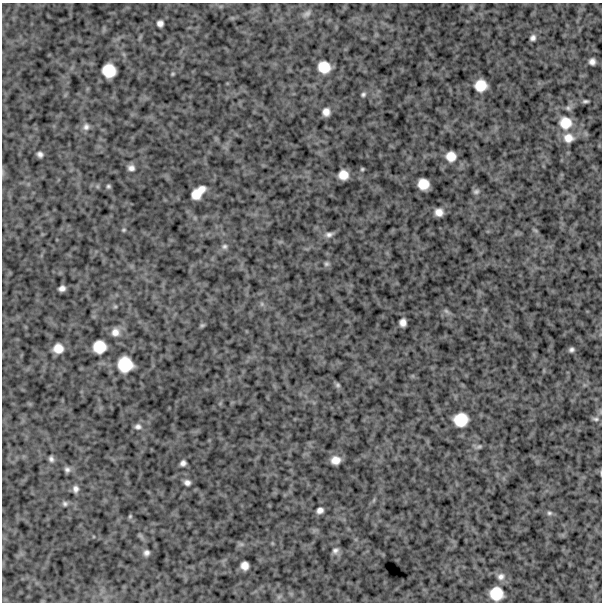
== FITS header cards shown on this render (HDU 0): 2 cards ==
NAXIS1  =                  600
NAXIS2  =                  600

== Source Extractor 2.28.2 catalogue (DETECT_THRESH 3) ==
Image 600 x 600 px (HDU 0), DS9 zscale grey, 1 PNG px = 1 image px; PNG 604 x 604 px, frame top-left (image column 1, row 600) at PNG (2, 3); no overlay
Background 899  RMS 240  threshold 706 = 3 sigma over >= 5 px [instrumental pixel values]
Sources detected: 64; all 64 listed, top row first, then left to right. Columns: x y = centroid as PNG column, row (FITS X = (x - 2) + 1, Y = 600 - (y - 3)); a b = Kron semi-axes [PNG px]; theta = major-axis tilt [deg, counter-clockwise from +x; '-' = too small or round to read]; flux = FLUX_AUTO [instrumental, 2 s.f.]
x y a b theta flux
471 7 7 4 -90 30000
307 14 12 6 37 58000
160 23 6 6 - 74000
533 38 7 6 - 55000
592 62 6 6 - 69000
324 67 13 12 - 300000
109 71 12 11 - 350000
173 74 5 4 - 19000
481 85 10 10 - 280000
363 94 7 6 - 35000
585 101 6 3 0 33000
568 108 8 7 - 41000
326 112 7 7 - 110000
565 123 16 15 - 330000
86 127 10 9 - 77000
568 138 13 11 -10 170000
40 154 6 5 - 56000
451 156 9 9 - 190000
131 168 8 7 - 72000
362 169 4 3 - 21000
343 175 9 8 - 190000
423 184 10 9 - 250000
108 186 5 5 - 29000
476 192 8 6 23 42000
198 193 16 9 43 280000
439 212 7 7 - 120000
124 230 5 4 - 21000
535 230 7 4 -19 21000
329 235 11 7 12 68000
224 246 9 7 2 53000
326 264 7 6 - 36000
62 288 6 5 - 70000
262 304 6 6 - 36000
115 306 6 5 - 24000
446 311 9 4 -36 41000
403 322 7 6 - 94000
202 325 6 5 - 24000
115 332 11 10 - 120000
99 347 12 12 - 320000
58 348 9 8 - 190000
571 350 5 4 - 41000
125 364 14 13 - 450000
338 385 7 6 - 34000
595 419 9 5 -6 37000
461 420 12 12 - 380000
138 427 9 8 - 69000
479 447 9 6 22 37000
51 459 7 6 - 48000
336 460 8 7 - 150000
183 463 6 5 - 59000
67 469 7 6 - 53000
187 482 7 6 - 67000
75 489 8 7 - 69000
374 500 7 4 71 24000
65 503 8 6 -16 43000
320 510 6 5 - 74000
549 513 7 5 0 36000
130 516 6 5 - 23000
335 550 9 8 - 64000
146 553 7 7 - 60000
244 566 7 7 - 120000
501 577 10 9 - 89000
496 593 11 11 - 350000
279 596 7 4 19 30000